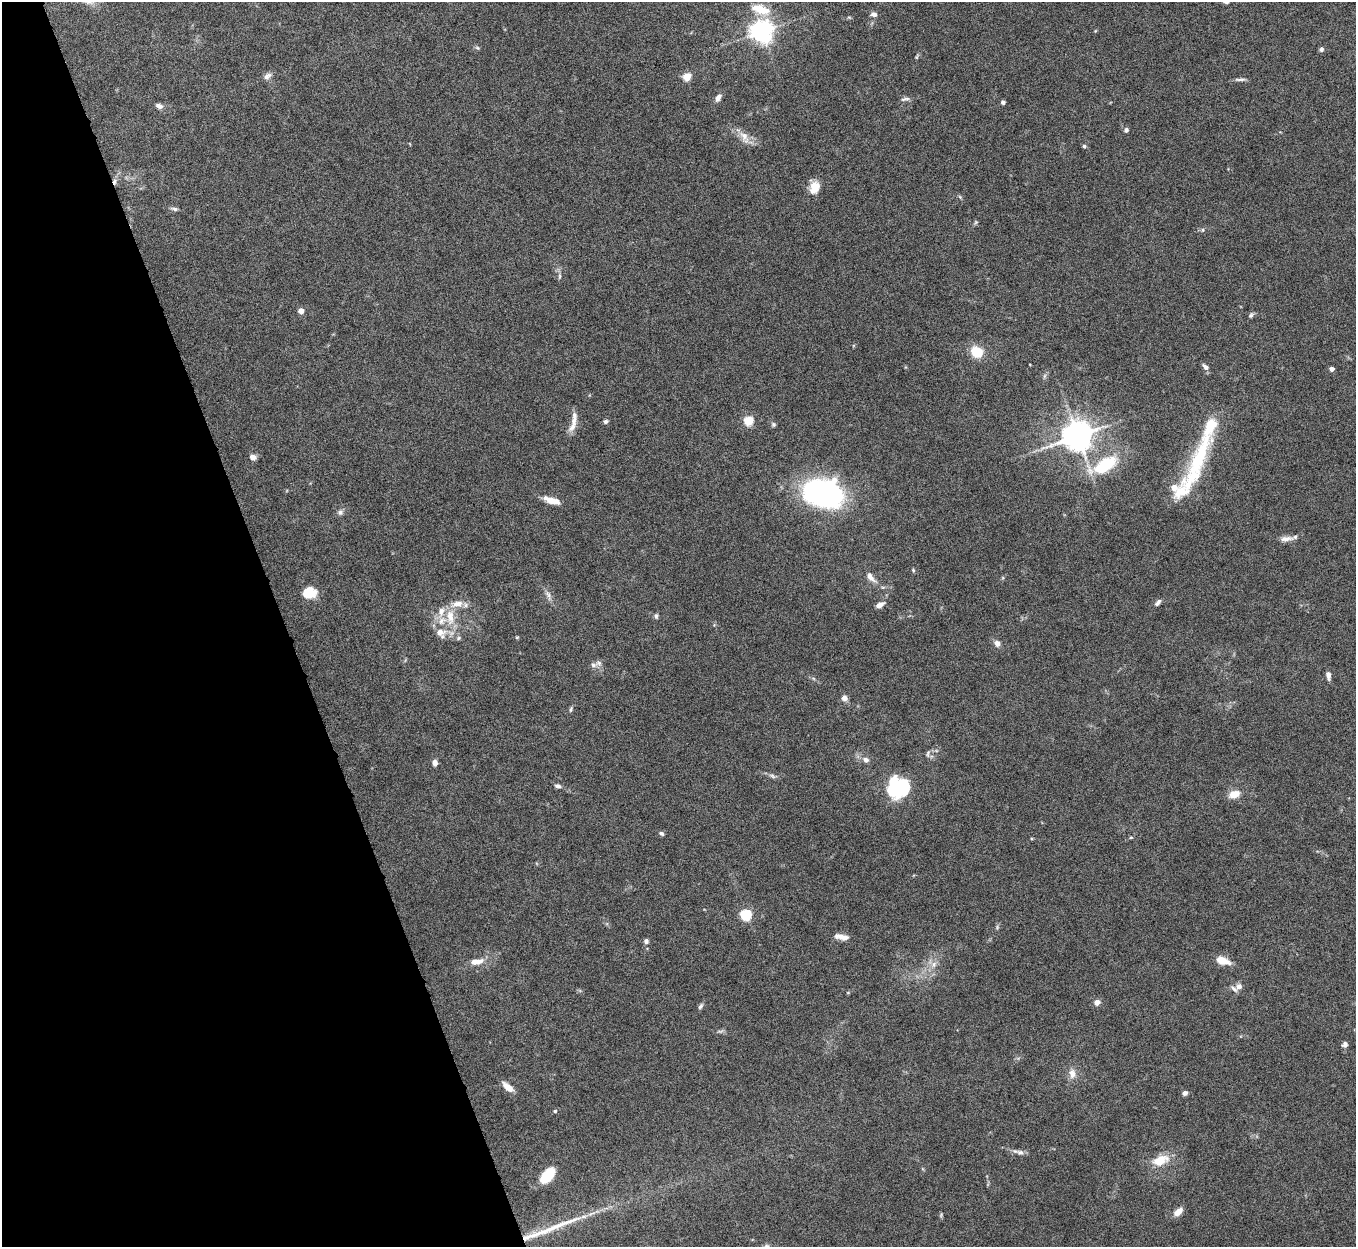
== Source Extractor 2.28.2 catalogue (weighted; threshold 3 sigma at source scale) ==
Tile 5 of 4 x 4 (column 1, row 2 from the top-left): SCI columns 3-1356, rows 2638-3882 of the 5420 x 5404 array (HDU 1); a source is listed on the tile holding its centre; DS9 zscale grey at full resolution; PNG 1358 x 1249 px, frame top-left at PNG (2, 2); no overlay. Shown black and unused: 21% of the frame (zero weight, under 8 of 16 exposures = <1% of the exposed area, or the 3 px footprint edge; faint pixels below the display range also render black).
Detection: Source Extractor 2.28.2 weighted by HDU 2 'WHT'; one run over the whole footprint, this tile lists its part. Background 0.167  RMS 0.005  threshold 0.0204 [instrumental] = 3 sigma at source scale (4.09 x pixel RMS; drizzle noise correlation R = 1.36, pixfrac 0.8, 0.05/0.05 arcsec/px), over >= 5 px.
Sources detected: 104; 1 inside a brighter object's white glare — not listed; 11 inside a brighter listed object's ellipse — not listed separately; the other 92 listed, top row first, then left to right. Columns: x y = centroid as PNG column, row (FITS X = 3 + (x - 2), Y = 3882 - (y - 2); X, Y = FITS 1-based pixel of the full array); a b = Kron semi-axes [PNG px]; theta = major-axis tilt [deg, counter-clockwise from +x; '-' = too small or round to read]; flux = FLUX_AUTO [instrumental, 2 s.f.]
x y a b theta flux
1226 2 6 5 - 1.6
760 9 22 10 -18 10
874 14 8 6 -6 1.8
849 17 6 3 -19 0.49
761 31 7 7 - 390
477 48 7 4 -20 0.74
1321 49 6 5 - 1.3
917 57 8 4 68 0.64
267 76 10 7 35 2.2
687 76 5 5 - 17
1240 79 17 4 1 1.4
718 98 10 6 57 2.3
905 99 13 5 11 1.4
1003 102 4 4 - 1.7
159 106 9 6 -19 1.9
1126 130 4 4 - 1.5
744 137 20 10 -63 4.7
1084 146 5 5 - 0.77
115 181 8 5 73 1.6
814 187 14 10 73 6.8
960 197 6 4 -46 0.61
174 209 10 4 -11 1.2
976 222 6 5 - 0.64
1203 230 6 4 90 0.65
559 276 8 4 82 0.89
301 311 4 4 - 4.9
1251 315 7 5 53 1.1
977 352 8 7 - 18
1030 364 3 2 - 0.32
1205 367 9 5 -42 1.9
1332 369 4 4 - 2.2
1044 376 7 4 71 0.87
574 421 25 7 83 4.7
606 421 6 5 - 1.1
749 421 5 5 - 26
773 424 6 5 - 0.83
1077 436 9 8 - 890
253 457 8 6 -15 2.3
1198 461 89 16 67 42
1104 465 28 13 27 28
824 494 27 18 -13 180
551 501 17 8 -25 5.4
340 512 8 7 - 1.5
1286 539 20 7 6 3.2
913 570 5 4 - 0.59
871 577 16 8 -51 3.4
309 593 15 12 9 8.7
548 595 17 5 -67 2.3
1158 602 10 5 49 1.5
880 605 9 6 30 2.7
656 616 7 5 -89 0.99
450 617 24 11 -87 9.7
440 632 16 12 -2 5.5
517 637 5 4 - 0.48
459 638 6 5 - 0.84
997 643 6 5 - 3
593 665 10 8 -11 2.3
1328 675 9 5 -82 2.2
844 698 8 7 - 2.1
571 709 7 4 79 0.84
928 754 10 4 79 1
866 760 8 7 - 2.2
435 763 7 5 -77 2.4
772 776 10 5 -25 1.3
558 786 8 5 -7 1.3
898 788 18 16 -12 50
1234 794 14 9 19 5.2
661 833 7 5 -32 1.1
1131 837 6 3 18 0.5
746 915 5 5 - 53
997 927 5 4 - 0.62
841 936 17 7 -5 3.7
646 941 6 6 - 1.4
1222 961 12 7 -16 8.9
477 962 18 7 9 4.9
934 964 9 7 75 2.4
1239 986 9 8 - 2.1
848 993 5 3 - 0.41
1097 1002 6 6 - 2.8
701 1006 9 5 57 1.1
720 1031 8 4 0 1
1345 1045 7 6 - 1.5
1072 1074 13 9 -82 3.7
508 1087 14 6 -38 5
1185 1093 6 5 - 1.5
555 1111 4 4 - 0.75
1020 1152 10 7 -13 2
1160 1160 21 11 20 9.2
547 1175 16 9 51 17
1178 1211 10 6 39 4.1
941 1215 7 3 55 0.53
550 1229 63 8 22 16
Overlapping masked pixels (flux is a lower limit): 1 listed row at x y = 115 181
Isophote crosses this tile's border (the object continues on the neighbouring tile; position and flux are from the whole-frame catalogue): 1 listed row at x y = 1226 2